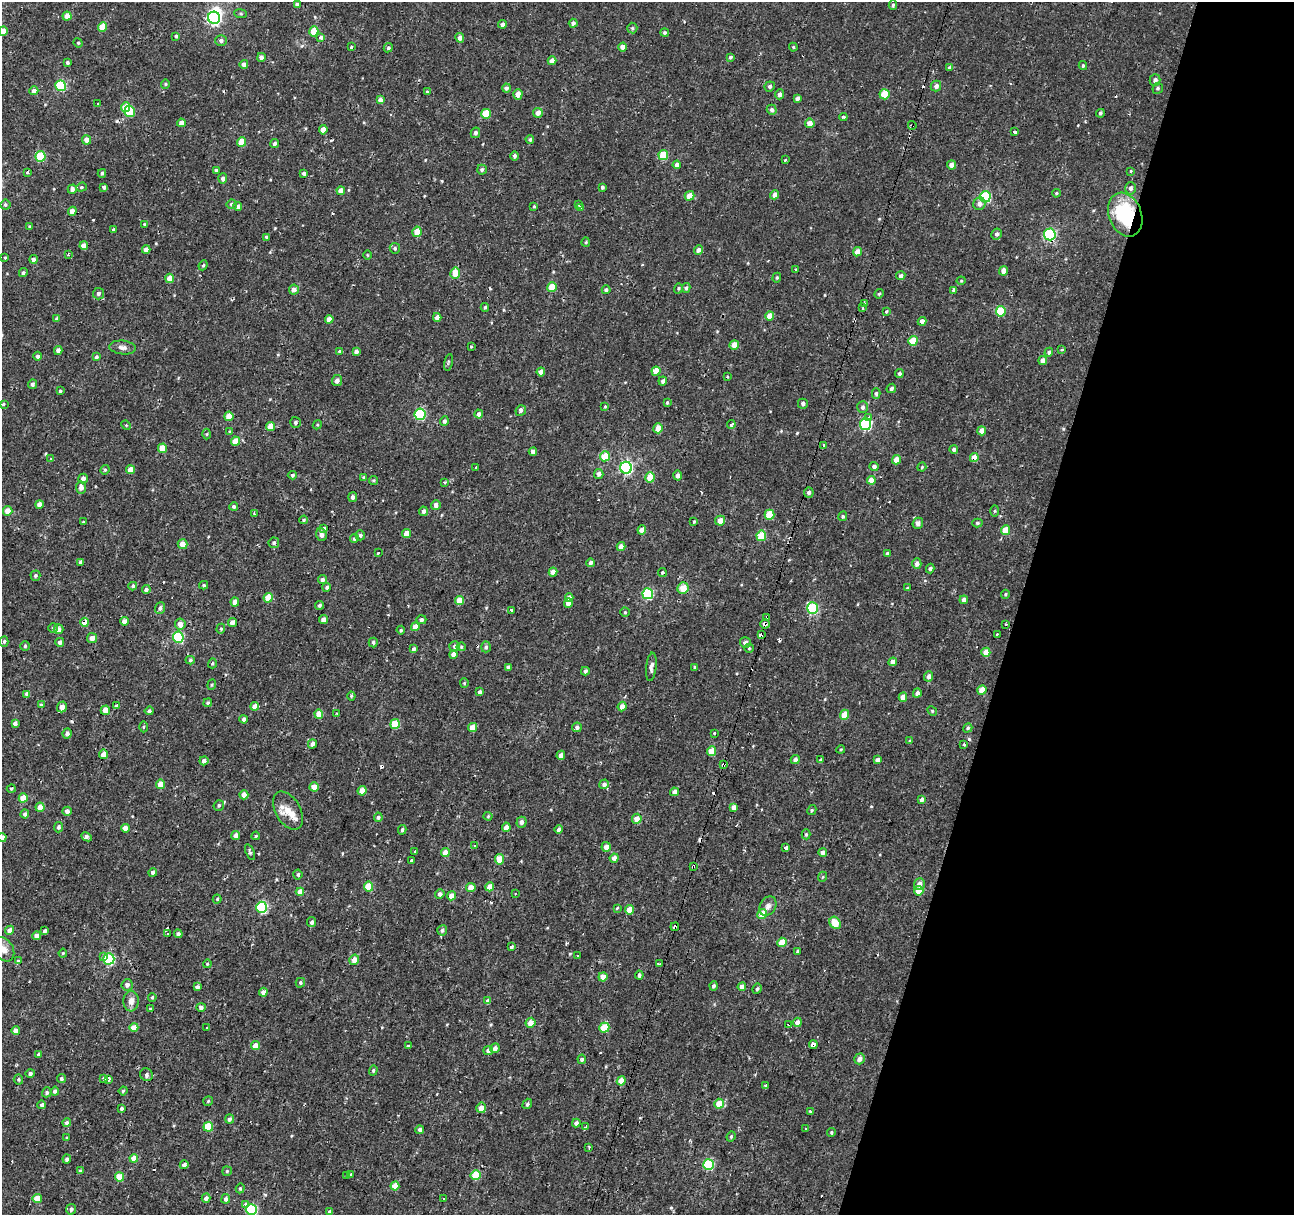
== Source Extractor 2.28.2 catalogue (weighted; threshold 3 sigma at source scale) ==
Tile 8 of 4 x 4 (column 4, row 2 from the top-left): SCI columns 3882-5173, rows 2708-3920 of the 5190 x 5408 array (HDU 1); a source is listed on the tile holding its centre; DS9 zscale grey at full resolution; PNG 1296 x 1217 px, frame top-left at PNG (2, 2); each listed source drawn as its Kron ellipse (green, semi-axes under 4 px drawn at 4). Shown black and unused: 21% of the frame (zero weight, under 2 of 3 exposures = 3% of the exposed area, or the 3 px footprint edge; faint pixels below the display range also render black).
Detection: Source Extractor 2.28.2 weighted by HDU 2 'WHT'; one run over the whole footprint, this tile lists its part. Background 9.43e-04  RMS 0.0022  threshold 0.00981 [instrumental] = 3 sigma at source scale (4.5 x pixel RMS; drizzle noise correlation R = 1.50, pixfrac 1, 0.0396/0.0396 arcsec/px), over >= 5 px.
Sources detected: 549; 1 inside a brighter object's white glare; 30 cosmic-ray / hot-pixel residue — neither listed nor drawn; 1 inside a brighter listed object's ellipse — not listed separately; of the other 517, all 500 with FLUX_AUTO >= 0.187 (the completeness limit of this list) listed and drawn (17 fainter detections not listed), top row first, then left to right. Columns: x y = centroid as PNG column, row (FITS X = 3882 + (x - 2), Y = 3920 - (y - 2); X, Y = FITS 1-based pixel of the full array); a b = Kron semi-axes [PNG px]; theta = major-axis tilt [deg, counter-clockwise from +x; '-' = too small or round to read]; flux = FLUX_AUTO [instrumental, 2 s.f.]
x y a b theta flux
297 5 4 3 - 0.6
893 5 5 4 - 0.34
241 14 6 4 -6 0.32
67 16 4 4 - 2.1
214 18 6 6 - 40
573 23 4 4 - 0.68
502 24 4 4 - 0.69
102 27 5 4 - 3.5
632 28 5 5 - 0.33
3 31 4 4 - 2
314 31 5 4 - 3.9
665 33 4 4 - 0.34
176 36 4 3 - 0.36
321 37 3 3 - 6.5
460 38 5 4 - 0.85
221 40 6 5 - 0.59
78 43 5 4 - 0.25
351 47 3 3 - 0.82
622 47 4 4 - 1.4
793 47 4 4 - 0.26
388 48 5 4 - 0.37
261 57 4 4 - 0.65
730 57 4 4 - 0.33
552 61 4 4 - 1.4
67 63 4 4 - 0.4
244 64 4 4 - 0.99
1083 66 4 3 - 0.33
949 68 4 3 - 2.3
1155 80 5 5 - 0.8
165 84 5 4 - 0.26
61 86 5 5 - 14
770 86 5 5 - 0.45
936 86 5 5 - 0.75
506 88 4 4 - 0.56
1158 88 5 5 - 0.44
34 91 4 4 - 1.2
427 92 3 3 - 0.21
518 94 5 4 - 1.3
780 94 5 4 - 0.67
885 94 5 5 - 4.8
797 98 4 4 - 0.76
380 100 4 4 - 1.1
98 104 3 3 - 0.21
126 107 5 4 - 3.4
772 110 5 5 - 0.55
130 112 6 5 - 8.3
538 113 5 4 - 1.5
1100 113 4 4 - 0.36
486 114 5 4 - 5
843 117 4 3 - 1.2
181 123 4 4 - 1.1
810 123 5 5 - 1.9
912 125 4 3 - 0.66
323 130 4 4 - 1.6
1015 132 4 3 - 1.5
475 133 5 4 - 0.52
530 139 4 4 - 0.37
87 140 4 4 - 1.5
241 142 5 4 - 3.2
275 144 4 4 - 0.52
663 155 5 5 - 5.3
40 156 5 5 - 7.8
514 156 4 4 - 0.55
785 160 3 3 - 1.2
677 165 4 4 - 0.82
951 165 5 4 - 1
216 170 3 3 - 0.31
482 170 5 5 - 0.42
1130 171 3 3 - 0.42
27 173 3 3 - 1.1
102 173 4 3 - 0.35
304 174 4 4 - 0.5
223 179 5 4 - 0.66
81 187 5 4 - 0.33
104 187 4 3 - 0.45
602 187 3 3 - 0.37
1130 188 6 5 - 0.56
72 189 5 4 - 0.79
341 191 4 4 - 1.6
1056 193 4 3 - 0.27
775 195 5 4 - 1.1
689 196 5 4 - 2.3
985 197 5 5 - 17
232 204 5 4 - 0.61
578 204 3 3 - 1.2
979 204 6 6 - 0.9
5 205 5 5 - 0.36
534 206 3 3 - 0.64
238 207 4 4 - 0.78
580 207 4 3 - 1.3
72 211 4 4 - 1.5
1125 215 23 16 -69 16
144 224 3 3 - 0.26
30 226 3 3 - 0.25
113 229 4 3 - 0.23
417 232 5 4 - 2.2
997 234 5 5 - 0.51
1050 234 6 6 - 23
267 237 4 3 - 0.44
586 242 5 4 - 0.27
84 246 4 4 - 1.5
395 248 5 5 - 0.37
146 249 4 4 - 0.95
698 250 5 4 - 0.93
857 252 5 4 - 1.6
68 255 4 3 - 0.28
367 255 5 3 - 0.21
5 258 3 3 - 0.21
33 259 4 4 - 0.61
203 265 5 4 - 0.33
795 269 3 3 - 0.4
1003 271 4 4 - 1.4
23 273 4 3 - 0.38
455 273 5 5 - 2.5
901 276 5 4 - 0.51
170 278 4 4 - 2.2
777 278 5 4 - 0.26
961 281 4 4 - 0.23
552 287 5 4 - 4
678 288 5 4 - 0.29
686 288 5 3 - 0.44
294 290 5 5 - 1
606 290 4 4 - 0.47
954 290 4 3 - 0.44
99 294 6 5 - 0.54
879 294 5 4 - 0.28
864 303 4 4 - 0.28
485 307 4 3 - 0.33
863 308 4 2 - 0.2
886 311 4 3 - 0.23
1001 311 5 5 - 7.9
770 316 4 4 - 2.3
437 317 4 4 - 1
57 319 4 3 - 0.65
329 319 4 4 - 1.4
922 321 4 3 - 1.3
913 341 5 4 - 4.5
734 345 5 4 - 1.9
123 347 13 7 -6 1
471 347 3 3 - 0.22
1062 349 3 3 - 0.27
58 350 4 4 - 0.84
340 351 4 3 - 1.4
356 352 4 3 - 0.61
1049 352 4 4 - 0.34
38 356 4 4 - 0.59
96 357 4 4 - 0.4
1043 360 4 4 - 1.2
448 362 8 3 78 0.3
656 371 4 4 - 3
541 372 4 4 - 1.8
899 374 4 4 - 0.44
727 376 4 3 - 0.22
337 381 5 5 - 0.8
663 381 4 4 - 0.63
32 384 5 4 - 0.55
891 388 5 4 - 0.43
60 391 3 3 - 0.27
876 393 5 4 - 0.42
667 403 4 3 - 0.27
3 404 3 3 - 0.88
803 404 5 5 - 0.71
605 406 3 3 - 0.86
863 407 6 5 - 0.56
521 410 5 5 - 0.44
420 414 5 5 - 19
479 414 4 4 - 0.87
229 416 4 4 - 2.7
869 418 4 3 - 1.6
444 421 5 4 - 0.54
295 422 5 5 - 0.43
731 424 4 3 - 0.53
866 424 6 5 - 28
126 425 5 4 - 0.2
317 425 5 3 - 0.21
271 426 4 4 - 3.1
658 428 5 4 - 2.4
229 431 4 3 - 0.19
982 431 4 4 - 1.8
207 434 5 3 - 0.23
235 441 4 4 - 2.9
823 446 3 3 - 2.3
162 448 5 4 - 3.5
954 449 4 4 - 0.45
533 452 4 4 - 1
605 456 5 5 - 4.3
974 458 4 4 - 1.8
51 459 4 3 - 0.35
896 460 5 4 - 1.9
874 467 4 4 - 0.6
922 467 4 3 - 0.23
476 468 3 3 - 0.68
626 468 6 6 - 34
105 470 5 4 - 0.27
130 470 4 4 - 2
599 474 5 4 - 0.6
292 475 4 4 - 0.46
678 475 5 4 - 0.79
364 477 4 3 - 0.33
650 477 5 4 - 3.8
83 479 5 4 - 0.98
373 480 4 4 - 0.28
871 480 4 4 - 2.1
444 482 3 3 - 0.41
81 487 6 5 - 0.97
809 493 5 5 - 0.55
353 497 5 4 - 0.7
39 504 4 4 - 1.4
436 505 5 5 - 0.93
234 506 4 4 - 0.49
8 511 5 4 - 2.1
423 511 5 4 - 0.78
995 511 6 4 88 0.24
254 513 4 3 - 0.2
769 515 5 5 - 6.6
843 516 5 4 - 0.35
304 520 4 3 - 0.25
694 521 4 3 - 0.21
720 521 5 5 - 1.8
83 522 3 3 - 1.3
918 523 6 5 - 1
977 523 5 4 - 0.38
324 528 3 3 - 0.54
642 530 4 4 - 1.6
1005 530 5 4 - 3.9
406 533 4 4 - 1.9
321 535 7 5 -72 0.86
360 535 5 4 - 0.38
761 536 5 5 - 6.8
354 539 4 4 - 0.37
274 543 5 5 - 0.43
183 544 5 5 - 1.6
621 547 4 4 - 1.4
378 553 3 3 - 0.81
888 553 4 4 - 0.48
81 562 4 4 - 0.77
591 563 4 4 - 0.76
917 564 5 4 - 0.92
930 568 5 4 - 0.41
553 572 4 4 - 1.6
662 572 4 4 - 0.3
35 576 5 5 - 0.34
322 580 4 4 - 0.61
204 585 4 4 - 0.26
133 586 4 3 - 0.38
327 587 4 4 - 0.38
683 588 6 5 - 3.1
907 588 4 3 - 0.2
146 589 4 4 - 0.49
648 594 5 5 - 17
1005 594 4 4 - 0.24
268 598 5 4 - 3.6
569 598 4 4 - 1.5
964 600 4 4 - 0.83
459 601 4 4 - 3
235 602 4 4 - 1.8
568 603 4 4 - 1.6
319 605 4 4 - 0.45
160 608 6 5 - 0.58
812 608 6 5 - 14
511 610 3 3 - 0.8
625 612 4 4 - 0.26
767 617 4 3 - 0.46
323 619 4 4 - 1.1
421 620 5 4 - 0.6
124 621 4 4 - 1.2
85 622 4 4 - 2.9
232 622 4 4 - 1.3
180 624 5 5 - 1.6
765 624 4 4 - 0.87
1006 624 3 2 - 0.27
415 627 4 4 - 2
53 628 5 4 - 0.29
58 629 5 4 - 1.2
221 629 5 4 - 0.26
401 630 4 4 - 0.29
997 634 3 2 - 0.21
761 635 4 3 - 4.7
178 637 5 5 - 14
92 638 5 5 - 1.2
4 641 5 4 - 0.36
60 642 4 4 - 0.65
373 642 5 4 - 0.45
745 643 5 5 - 0.85
25 646 4 4 - 0.29
454 646 5 5 - 0.53
461 647 4 4 - 0.24
486 647 5 5 - 0.49
749 648 5 4 - 0.28
413 649 4 3 - 0.49
986 652 4 4 - 2.7
453 654 4 4 - 1.3
190 660 4 4 - 0.36
893 662 4 4 - 1.3
212 663 5 4 - 0.31
508 667 4 3 - 0.55
651 667 14 5 84 0.86
695 667 4 3 - 0.25
585 671 4 4 - 0.44
929 676 5 4 - 0.7
464 683 4 4 - 0.23
212 685 5 4 - 0.25
982 690 5 4 - 3
480 692 4 3 - 0.59
917 693 4 4 - 0.76
27 694 4 4 - 0.7
351 696 4 4 - 0.27
903 697 4 4 - 1.5
208 703 4 4 - 0.29
41 705 4 4 - 0.28
116 706 3 3 - 1.3
255 706 4 4 - 1.8
62 707 5 4 - 1.7
622 707 5 4 - 1.3
105 710 4 4 - 1.8
149 711 4 4 - 0.36
932 711 5 4 - 0.24
336 713 4 3 - 0.46
319 714 5 4 - 2.5
844 715 5 4 - 3
244 719 4 4 - 0.56
15 723 4 4 - 0.73
395 724 5 4 - 5.6
143 727 5 3 - 0.23
472 727 5 4 - 1.4
577 727 5 5 - 0.63
968 728 5 4 - 0.36
67 733 5 4 - 0.8
714 733 3 3 - 0.38
910 741 4 4 - 0.31
312 744 5 4 - 0.75
964 744 3 3 - 0.41
841 749 4 3 - 0.21
712 751 5 4 - 3.9
104 754 5 4 - 1.6
561 755 4 4 - 0.92
795 759 4 4 - 0.7
820 760 4 3 - 0.37
878 760 4 4 - 0.83
204 761 4 4 - 0.81
724 764 3 3 - 1
161 784 5 4 - 2.5
604 784 5 4 - 0.66
314 787 4 4 - 2.3
11 789 4 3 - 0.27
362 791 5 4 - 2.6
674 792 4 4 - 1.1
244 795 4 4 - 1.6
23 798 4 4 - 3.1
922 800 4 4 - 0.83
219 805 5 5 - 0.36
40 807 4 4 - 1.7
734 807 4 4 - 1.1
812 810 5 3 - 0.26
67 811 4 4 - 0.86
288 811 21 12 -59 2.9
25 814 4 4 - 0.62
488 816 4 4 - 0.22
378 817 5 4 - 0.43
637 819 5 4 - 1.9
522 822 5 5 - 0.79
59 827 5 4 - 0.48
506 827 5 4 - 1.4
126 828 4 4 - 2
559 829 4 4 - 0.8
402 830 5 4 - 0.4
806 834 5 4 - 0.3
236 835 4 4 - 1
256 836 4 3 - 0.26
2 837 4 4 - 1.3
87 837 6 3 -27 0.7
474 846 3 2 - 0.25
606 847 5 4 - 1.4
785 848 4 3 - 3.8
250 852 8 4 -69 0.39
414 852 3 3 - 0.51
823 852 4 4 - 0.79
445 853 4 4 - 2.2
614 858 4 4 - 1.1
500 859 5 4 - 2.5
412 860 3 3 - 2
693 866 3 3 - 0.57
153 873 4 4 - 0.6
298 875 5 4 - 0.49
822 877 5 3 - 0.2
919 884 6 5 - 1.3
368 887 5 4 - 5.1
471 887 4 4 - 1.7
490 887 4 4 - 2.2
919 891 5 4 - 3.3
300 892 4 4 - 1.9
440 894 5 4 - 0.77
515 894 2 2 - 0.22
451 896 4 4 - 1.9
217 899 4 4 - 0.3
768 906 10 7 60 1
262 907 5 5 - 20
617 908 3 3 - 0.21
630 910 4 4 - 2.7
762 914 5 4 - 3
312 922 5 4 - 0.54
835 923 6 5 - 3.4
675 927 4 3 - 0.85
10 930 5 4 - 1.3
442 930 5 5 - 0.5
45 931 4 3 - 0.48
167 934 3 2 - 0.51
178 934 4 4 - 0.58
37 936 4 4 - 1.3
782 942 5 4 - 3.5
512 947 3 3 - 0.61
4 949 13 9 -56 1.6
797 951 4 3 - 0.28
63 953 4 4 - 0.23
577 956 3 2 - 0.22
104 957 3 3 - 1.3
109 959 5 5 - 18
18 960 3 3 - 0.84
354 960 5 4 - 1.4
207 964 4 3 - 0.2
659 964 3 3 - 0.79
639 975 4 4 - 0.48
603 977 4 4 - 2.1
300 983 5 4 - 0.35
127 985 6 5 - 0.72
713 986 4 4 - 0.47
197 987 4 4 - 0.63
742 987 4 4 - 1.6
757 989 5 4 - 0.42
263 992 4 4 - 0.99
152 997 4 3 - 0.27
131 1001 10 8 87 1.3
488 1001 4 4 - 0.81
201 1007 5 4 - 0.65
150 1009 3 3 - 1
797 1022 5 4 - 1.2
531 1023 5 5 - 1.7
789 1024 4 3 - 0.38
134 1027 4 4 - 2.2
206 1027 3 3 - 0.42
604 1028 5 5 - 6
16 1031 4 4 - 1.4
255 1045 4 4 - 1.9
813 1045 4 3 - 16
408 1046 3 3 - 1
495 1048 5 4 - 0.82
488 1050 5 4 - 0.73
39 1054 4 3 - 2.3
582 1059 4 3 - 0.58
860 1059 5 5 - 0.97
373 1070 5 4 - 0.31
30 1073 4 4 - 0.48
147 1075 7 6 - 0.56
18 1079 5 4 - 0.35
61 1079 4 4 - 0.43
104 1079 3 3 - 0.3
109 1079 4 3 - 0.67
621 1081 4 4 - 2.7
765 1086 3 3 - 0.6
55 1091 4 4 - 0.62
123 1091 4 4 - 0.3
47 1092 5 4 - 0.4
208 1101 5 4 - 0.27
527 1104 5 4 - 0.39
719 1104 5 5 - 3
42 1105 4 3 - 0.52
122 1108 3 3 - 0.35
481 1108 5 5 - 1.5
810 1111 3 3 - 0.5
229 1119 4 4 - 0.53
67 1123 4 4 - 0.63
576 1123 4 4 - 0.74
208 1127 5 5 - 6.1
586 1127 4 3 - 1.5
805 1129 3 2 - 0.22
420 1130 4 4 - 0.57
831 1132 4 4 - 0.31
731 1136 5 3 - 0.29
67 1138 4 3 - 0.22
589 1147 3 2 - 0.48
134 1158 4 4 - 2.4
67 1159 4 4 - 0.52
709 1164 5 5 - 14
184 1165 4 4 - 0.72
80 1171 4 3 - 0.35
227 1171 5 5 - 0.28
351 1175 4 3 - 0.56
476 1175 5 5 - 5.1
347 1176 3 2 - 0.25
120 1177 4 4 - 3.3
395 1186 4 4 - 2.6
240 1188 5 4 - 0.28
37 1198 4 4 - 3.1
206 1198 4 4 - 0.75
226 1199 5 4 - 0.86
444 1199 3 3 - 0.8
245 1205 4 3 - 0.97
71 1209 5 5 - 0.61
251 1210 5 5 - 17
330 1212 4 3 - 0.58
Overlapping masked pixels (flux is a lower limit): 14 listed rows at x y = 380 100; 912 125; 1125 215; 1050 234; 974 458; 767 617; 85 622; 765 624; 761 635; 724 764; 693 866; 675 927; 789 1024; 813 1045
Isophote crosses this tile's border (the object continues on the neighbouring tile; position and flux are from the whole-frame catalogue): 4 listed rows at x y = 3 31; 2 837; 4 949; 251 1210